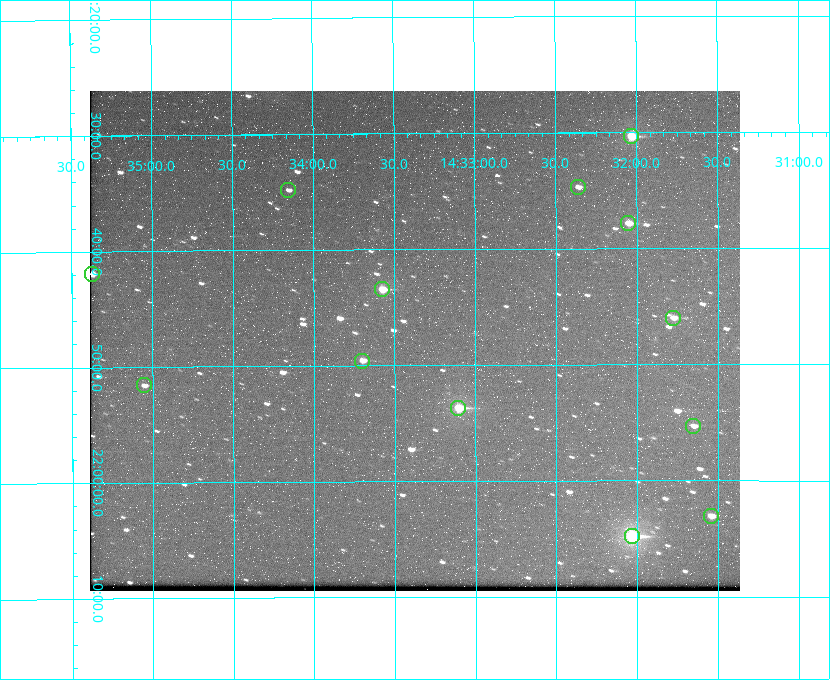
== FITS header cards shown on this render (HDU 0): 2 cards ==
NAXIS1  =                  650 / Width of table row in bytes
NAXIS2  =                  500 / Number of rows in table

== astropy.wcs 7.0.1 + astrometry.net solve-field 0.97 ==
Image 650 x 500 px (HDU 0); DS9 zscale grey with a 90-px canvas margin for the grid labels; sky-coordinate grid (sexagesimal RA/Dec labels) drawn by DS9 from the SOLVED WCS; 13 Tycho-2 reference stars matched to detected sources circled (green)
Header WCS: none
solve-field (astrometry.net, Tycho-2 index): SOLVED blind (the file carries no WCS)
Solved WCS: RA---TAN-SIP/DEC--TAN-SIP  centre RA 14:33:23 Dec +21:48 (218.34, +21.80 deg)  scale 5.17 arcsec/px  FOV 56.0' x 43.1'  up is -180 deg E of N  parity flipped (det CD > 0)
(file carries no celestial WCS; the grid is the blind solution)
Tycho-2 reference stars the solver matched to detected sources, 13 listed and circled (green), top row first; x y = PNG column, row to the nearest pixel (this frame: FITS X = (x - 90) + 1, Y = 500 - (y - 91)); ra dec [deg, ICRS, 3 dp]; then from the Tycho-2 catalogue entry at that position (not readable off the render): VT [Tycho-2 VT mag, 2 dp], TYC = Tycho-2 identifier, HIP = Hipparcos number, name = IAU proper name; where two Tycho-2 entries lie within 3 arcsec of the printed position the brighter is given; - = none
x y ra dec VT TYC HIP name
631 136 218.009 +21.506 9.86 1482-261-1 71070 -
578 187 218.091 +21.578 11.86 1482-488-1 - -
288 190 218.538 +21.580 12.32 1482-583-1 - -
628 223 218.013 +21.630 10.90 1482-192-1 - -
92 274 218.844 +21.699 10.65 1483-208-1 - -
382 289 218.394 +21.724 10.38 1482-83-1 - -
673 318 217.944 +21.766 11.64 1482-281-1 - -
362 361 218.426 +21.826 11.53 1482-602-1 - -
144 385 218.763 +21.860 11.96 1483-381-1 - -
458 408 218.276 +21.895 9.80 1482-882-1 - -
693 426 217.914 +21.922 12.06 1482-114-1 - -
711 516 217.886 +22.051 11.56 1482-538-1 - -
632 536 218.009 +22.080 8.78 1482-606-1 71072 -